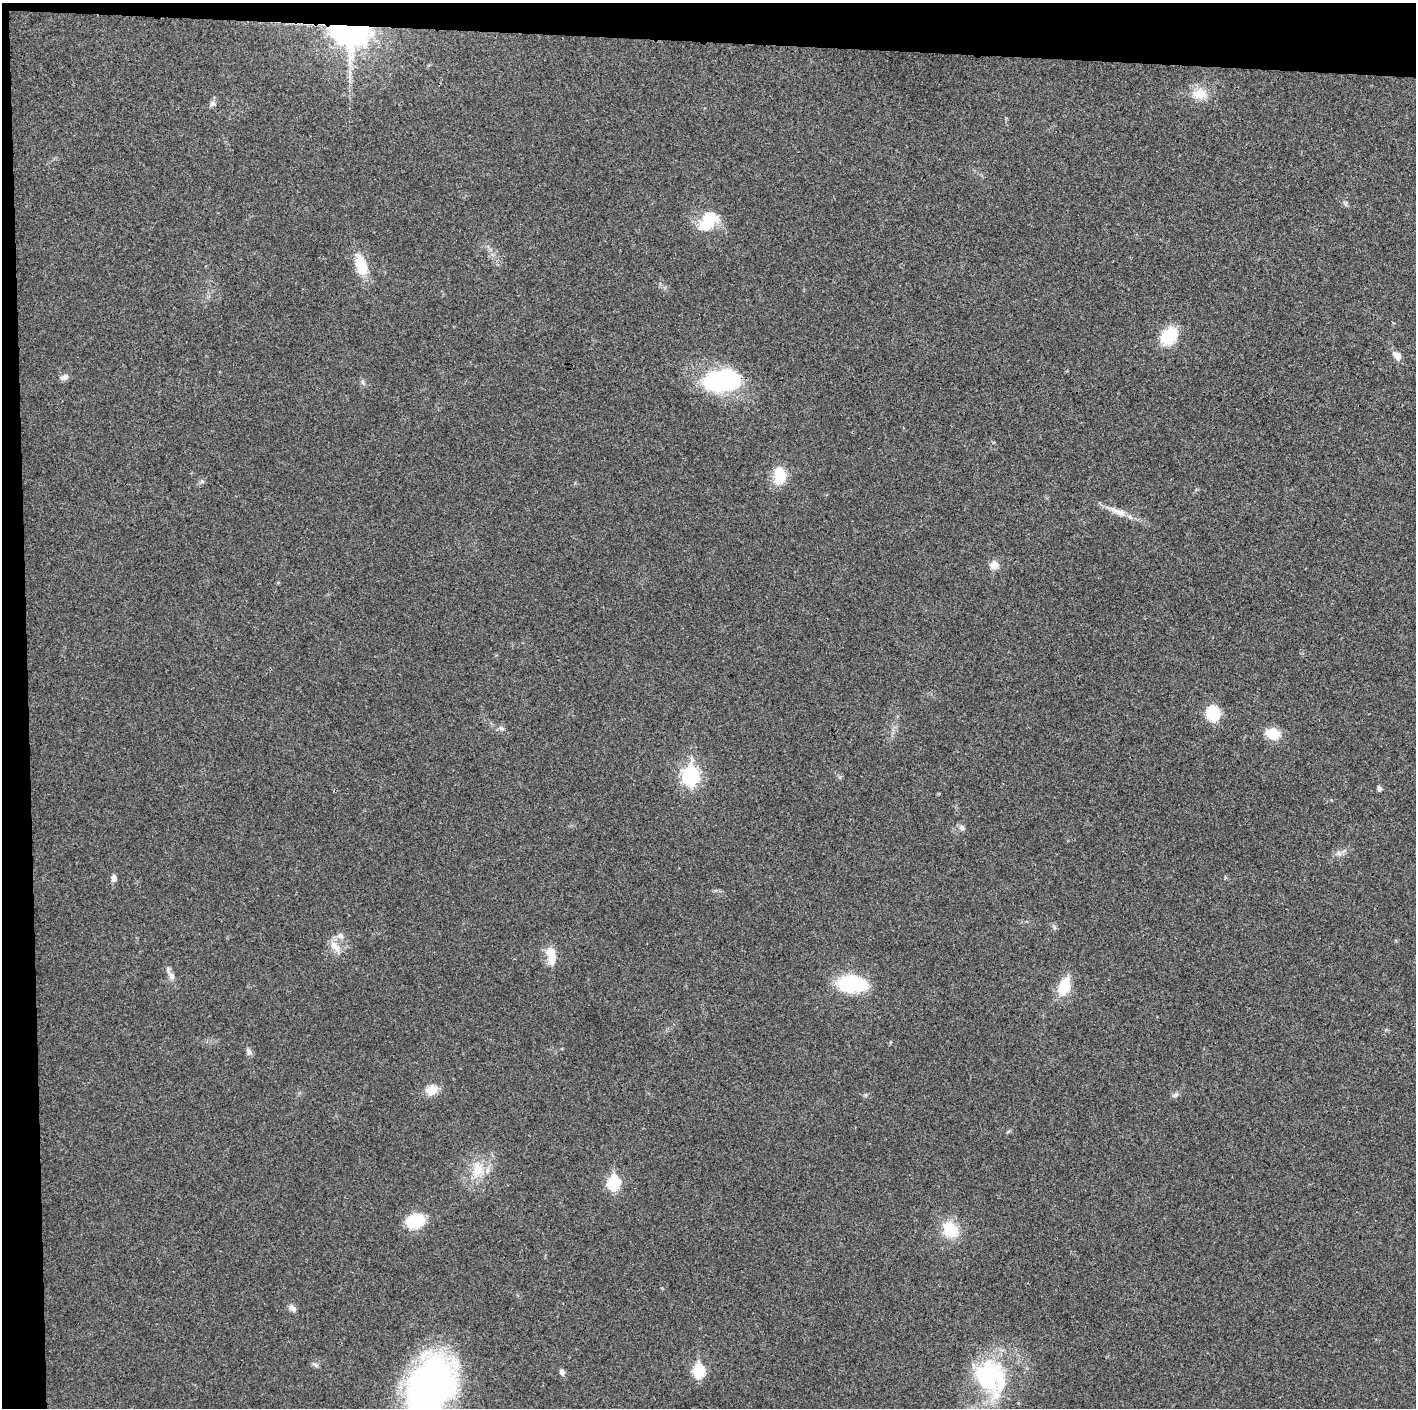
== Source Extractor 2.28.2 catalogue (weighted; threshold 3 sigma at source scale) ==
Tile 1 of 3 x 3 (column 1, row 1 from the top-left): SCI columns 1-1414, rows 2818-4223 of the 4243 x 4226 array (HDU 1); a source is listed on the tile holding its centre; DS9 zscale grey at full resolution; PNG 1418 x 1410 px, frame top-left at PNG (2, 3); no overlay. Shown black and unused: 5% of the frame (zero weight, under 3 of 4 exposures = <1% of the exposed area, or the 3 px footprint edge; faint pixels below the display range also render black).
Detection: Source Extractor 2.28.2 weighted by HDU 2 'WHT'; one run over the whole footprint, this tile lists its part. Background 0.0191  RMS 0.0039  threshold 0.0175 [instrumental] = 3 sigma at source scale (4.5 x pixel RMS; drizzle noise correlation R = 1.50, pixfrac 1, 0.05/0.05 arcsec/px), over >= 5 px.
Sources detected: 42; all 42 listed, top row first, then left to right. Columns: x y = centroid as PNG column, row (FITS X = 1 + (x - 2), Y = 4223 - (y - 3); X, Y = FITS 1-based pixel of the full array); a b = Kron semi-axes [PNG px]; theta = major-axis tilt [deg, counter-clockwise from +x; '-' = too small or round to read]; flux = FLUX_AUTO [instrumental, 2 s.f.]
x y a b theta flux
350 32 26 20 -17 130
1200 94 21 15 -3 7.1
212 103 8 7 - 1.4
708 221 27 16 49 14
361 265 29 13 -74 11
1169 336 15 12 53 19
1397 355 13 8 -46 2.8
65 377 12 7 23 1.7
721 381 40 20 6 53
363 382 8 5 -71 0.88
779 476 23 15 87 8.4
202 481 6 4 -18 0.6
1118 512 30 9 -21 5.2
994 565 10 9 - 3.2
1213 713 14 12 -59 14
501 728 9 7 -25 1.2
1273 734 13 10 -13 9.6
691 776 9 7 90 100
1379 789 5 4 - 1.3
962 828 9 6 -49 1.4
1339 853 10 6 -27 1.5
113 878 9 7 88 1.6
340 936 9 7 -57 2
335 947 20 9 -50 4.2
551 956 20 9 -83 7.7
171 976 13 8 -59 2.4
852 984 27 15 -6 29
1064 986 20 11 73 12
249 1052 10 7 -56 1.2
432 1090 13 10 28 5.7
865 1095 6 4 -90 0.55
1175 1095 10 6 23 1.2
477 1169 26 17 79 11
613 1183 7 6 - 41
415 1221 14 11 15 20
950 1230 21 16 -51 12
292 1308 11 7 -49 1.6
315 1365 10 5 -33 1
698 1371 7 6 - 32
562 1372 8 6 -75 1.5
991 1377 49 37 -60 45
430 1385 62 43 60 140
Overlapping masked pixels (flux is a lower limit): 2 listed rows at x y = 350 32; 721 381
Isophote crosses this tile's border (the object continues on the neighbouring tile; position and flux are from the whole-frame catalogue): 1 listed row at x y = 430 1385